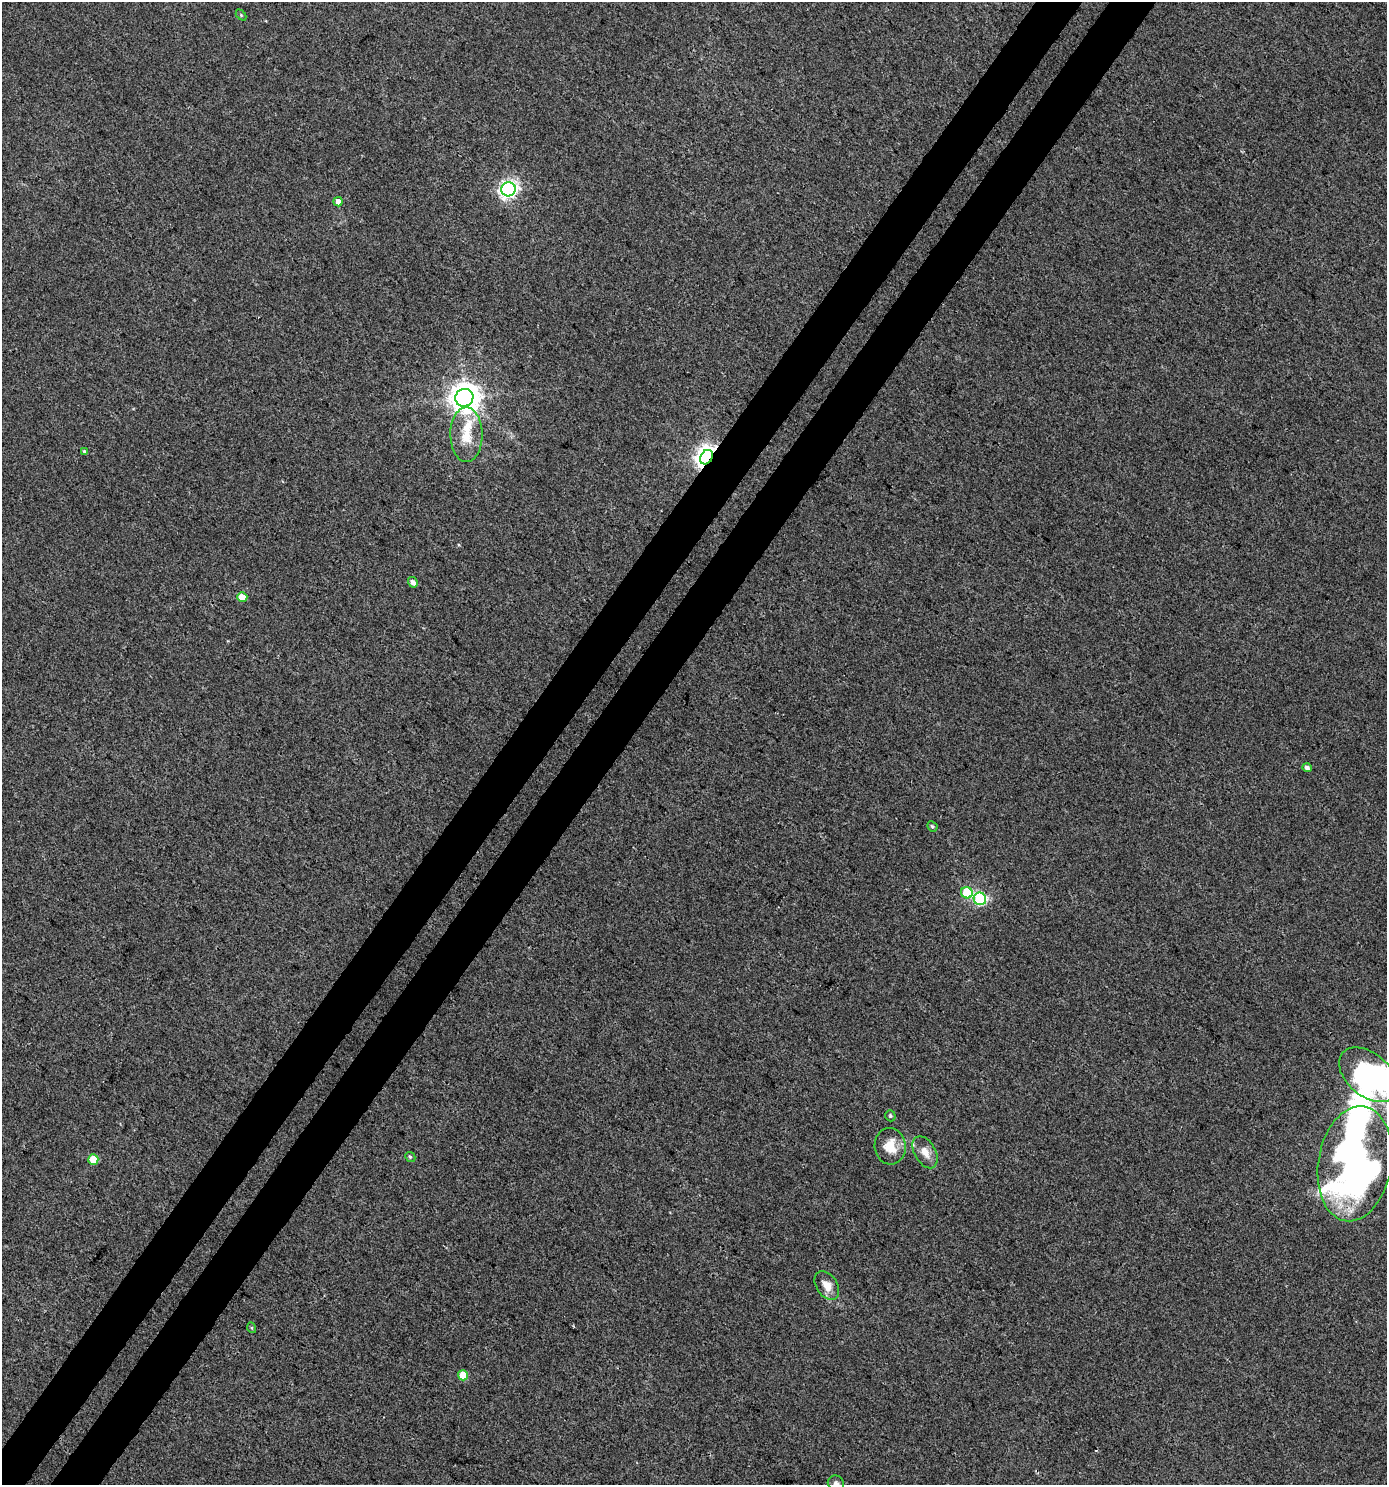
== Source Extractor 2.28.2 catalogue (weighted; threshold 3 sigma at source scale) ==
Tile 7 of 4 x 4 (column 3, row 2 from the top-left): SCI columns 2996-4380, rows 3010-4492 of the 6058 x 6012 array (HDU 1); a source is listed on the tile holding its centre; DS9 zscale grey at full resolution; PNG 1389 x 1487 px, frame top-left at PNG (2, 2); each listed source drawn as its Kron ellipse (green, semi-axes under 4 px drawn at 4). Shown black and unused: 7% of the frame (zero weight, under 3 of 4 exposures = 5% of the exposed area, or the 3 px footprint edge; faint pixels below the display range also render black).
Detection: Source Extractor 2.28.2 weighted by HDU 2 'WHT'; one run over the whole footprint, this tile lists its part. Background 0.00357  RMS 0.004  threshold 0.0181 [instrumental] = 3 sigma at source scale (4.5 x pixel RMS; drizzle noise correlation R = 1.50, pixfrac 1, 0.0396/0.0396 arcsec/px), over >= 5 px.
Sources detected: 27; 1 inside a brighter object's white glare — neither listed nor drawn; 2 inside a brighter listed object's ellipse — not listed separately; the other 24 listed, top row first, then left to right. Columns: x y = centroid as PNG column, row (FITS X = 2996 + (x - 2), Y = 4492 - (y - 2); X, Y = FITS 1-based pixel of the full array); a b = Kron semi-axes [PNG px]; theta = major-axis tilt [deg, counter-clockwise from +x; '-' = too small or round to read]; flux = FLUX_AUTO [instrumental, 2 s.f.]
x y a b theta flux
241 15 6 4 -46 0.44
508 189 7 7 - 140
338 202 5 4 - 2.7
464 398 9 9 - 560
466 435 27 16 -90 10
84 451 4 3 - 0.7
706 457 8 6 58 290
413 582 5 4 - 1.7
242 597 5 5 - 5.2
1307 768 5 4 - 1.3
932 826 5 4 - 0.64
967 893 6 5 - 17
980 899 6 6 - 44
1368 1075 34 21 -40 96
890 1116 6 5 - 0.67
890 1146 18 15 -84 7.4
925 1152 17 10 -61 4.2
410 1157 5 4 - 0.6
93 1159 5 5 - 8.6
1355 1164 58 36 80 200
827 1286 16 10 -56 4.5
252 1328 5 3 - 0.43
463 1375 5 5 - 7.7
836 1483 8 7 - 1.1
Overlapping masked pixels (flux is a lower limit): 2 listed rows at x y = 464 398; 706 457
Isophote crosses this tile's border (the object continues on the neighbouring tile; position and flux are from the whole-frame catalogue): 3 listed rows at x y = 1368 1075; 1355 1164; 836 1483